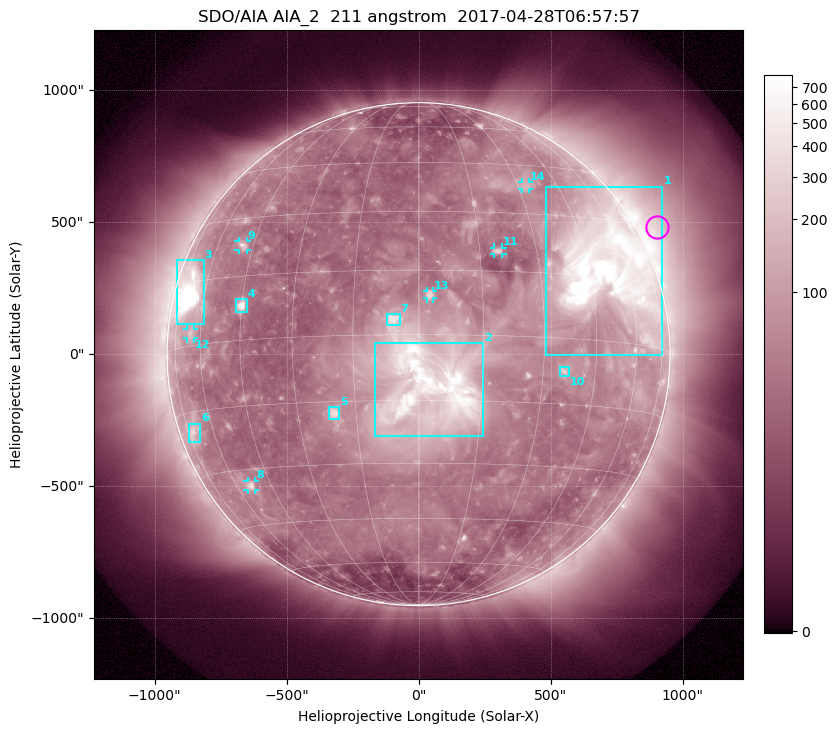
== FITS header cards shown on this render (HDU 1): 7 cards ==
TELESCOP= 'SDO/AIA'
INSTRUME= 'AIA_2'
WAVELNTH=                  211
WAVEUNIT= 'angstrom'
DATE-OBS= '2017-04-28T06:57:57.62'
CTYPE1  = 'HPLN-TAN'
CTYPE2  = 'HPLT-TAN'

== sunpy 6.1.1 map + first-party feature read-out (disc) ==
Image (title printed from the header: SDO/AIA AIA_2  211 angstrom  2017-04-28T06:57:57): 1024 x 1024 px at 2.4 arcsec/px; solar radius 953 arcsec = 397 px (full disc in frame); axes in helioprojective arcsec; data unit not stated in the header (colour bar unlabelled)
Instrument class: DISC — disc imager (sunpy class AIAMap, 211 A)
Bright regions (active regions / flare kernels): reference = the median radial profile (limb darkening/brightening removed); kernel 9 px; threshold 5 sigma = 105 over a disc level ~47.3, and >= 1.15x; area >= 12 px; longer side >= 10 px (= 24 arcsec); searched inside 0.97 R_sun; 14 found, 14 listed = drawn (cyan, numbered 1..; 6 of them under ~33 arcsec drawn as corner ticks so the feature stays visible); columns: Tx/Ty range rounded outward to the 5 arcsec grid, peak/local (2 s.f.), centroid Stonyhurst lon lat
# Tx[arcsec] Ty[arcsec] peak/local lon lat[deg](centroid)
1 480..925 -5..635 33 +51 +16
2 -165..245 -310..40 5.1 +4 -14
3 -920..-810 110..355 42 -67 +12
4 -690..-650 160..210 15 -45 +8
5 -340..-300 -245..-200 6 -20 -18
6 -870..-825 -330..-265 4.7 -71 -19
7 -120..-70 110..150 2.9 -6 +4
8 -650..-620 -515..-480 7 -53 -34
9 -685..-650 395..430 7.1 -49 +23
10 535..570 -85..-45 5.8 +36 -7
11 285..320 380..405 5.7 +20 +20
12 -875..-850 60..95 3.8 -65 +3
13 30..55 210..240 2.8 +3 +9
14 390..420 625..650 3.7 +33 +38
Off-limb structures (1.02-1.3 R_sun): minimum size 162 px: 4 found; the strongest spans PA ~270..325 deg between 1.02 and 1.3 R_sun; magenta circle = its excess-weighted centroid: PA ~300 deg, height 1.08 R_sun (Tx ~905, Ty ~485 arcsec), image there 4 x the reference